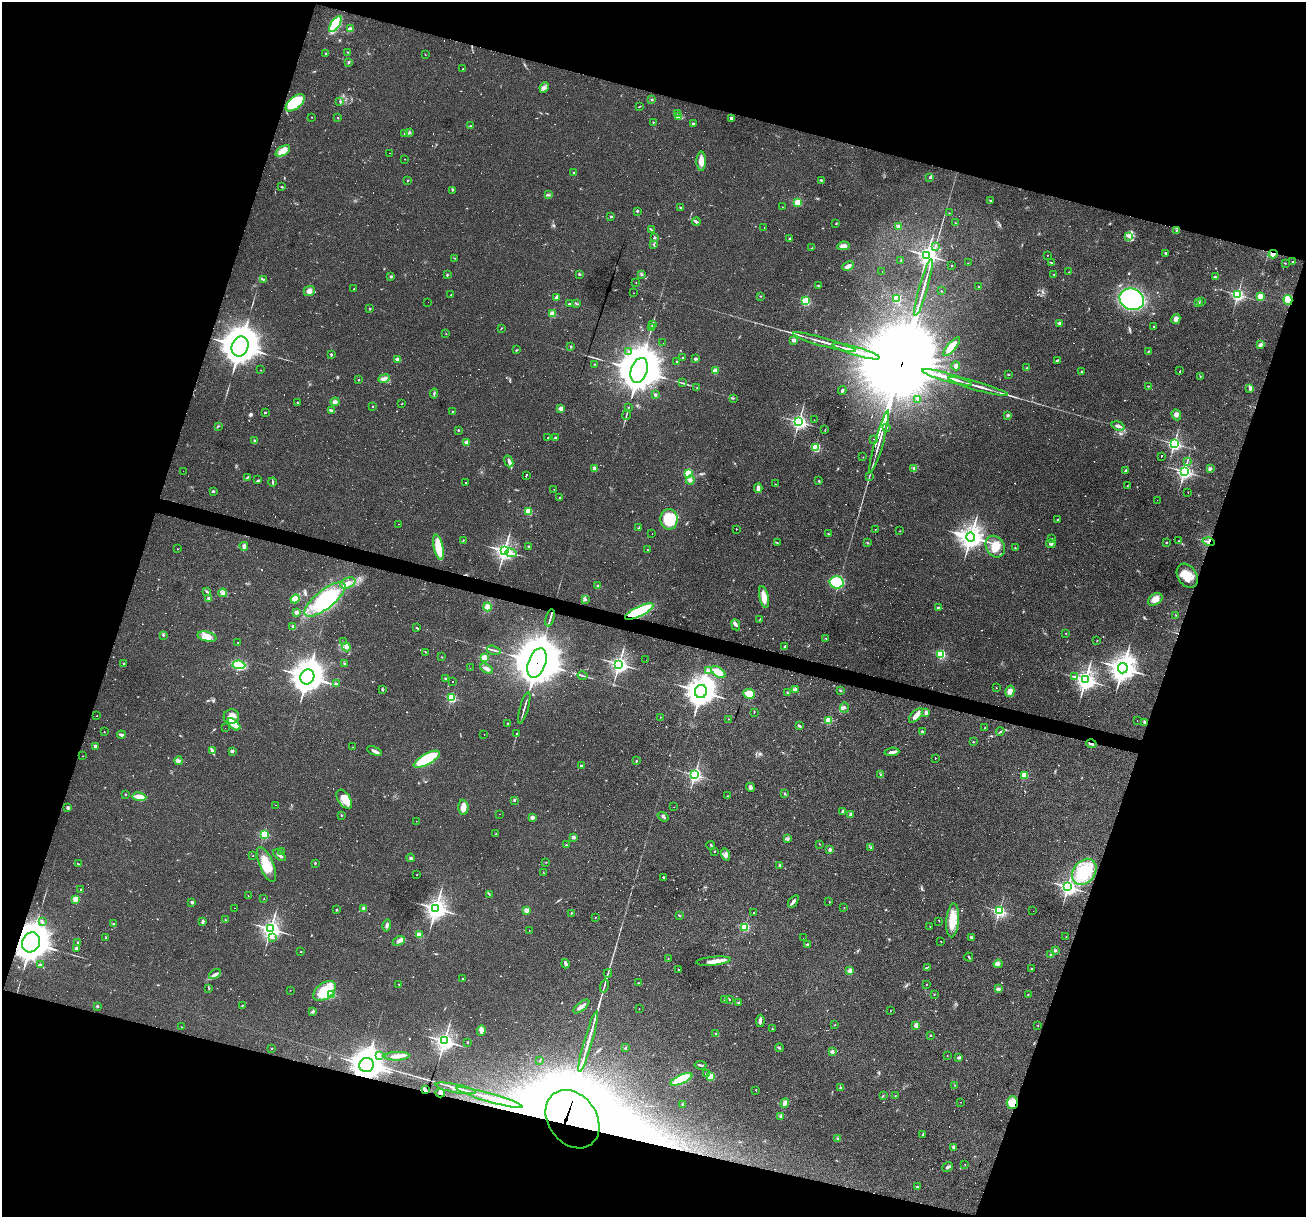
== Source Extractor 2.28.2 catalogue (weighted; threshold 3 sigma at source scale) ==
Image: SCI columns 1-5214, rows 252-5109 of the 5214 x 5234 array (HDU 1 of 3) = the unmasked area's bounding box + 8 px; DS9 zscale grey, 4 x 4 block average (1 PNG px = mean of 4 x 4 image px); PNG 1308 x 1219 px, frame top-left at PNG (2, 2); each listed source drawn as its Kron ellipse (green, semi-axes under 4 px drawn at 4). Shown black and unused: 36% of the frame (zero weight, under 2 of 3 exposures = <1% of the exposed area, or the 3 px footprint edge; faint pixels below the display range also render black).
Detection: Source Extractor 2.28.2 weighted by HDU 2 'WHT'. Background 0.0335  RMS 0.0061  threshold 0.0272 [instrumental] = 3 sigma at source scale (4.5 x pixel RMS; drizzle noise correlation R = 1.50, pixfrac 1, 0.05/0.05 arcsec/px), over >= 5 px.
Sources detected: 850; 11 too faint to see at this stretch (4 x 4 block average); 16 inside a brighter object's white glare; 160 cosmic-ray / hot-pixel residue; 5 long thin detections or spike segments (spike, bleed or trail) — neither listed nor drawn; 6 coinciding with a brighter row at this scale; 23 inside a brighter listed object's ellipse — not listed separately; of the other 629, all 500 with FLUX_AUTO >= 1.05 (the completeness limit of this list) listed and drawn (129 fainter detections not listed), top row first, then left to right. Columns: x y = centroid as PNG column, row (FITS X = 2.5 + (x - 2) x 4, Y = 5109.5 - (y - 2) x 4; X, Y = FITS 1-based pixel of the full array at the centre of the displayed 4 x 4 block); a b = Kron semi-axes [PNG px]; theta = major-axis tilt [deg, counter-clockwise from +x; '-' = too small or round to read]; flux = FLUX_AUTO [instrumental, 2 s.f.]
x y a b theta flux
335 24 9 4 57 180
350 29 2 2 - 87
348 52 2 2 - 1.8
326 54 2 2 - 1.6
425 55 2 2 - 1.3
348 63 2 2 - 3
463 69 2 2 - 1.4
544 88 5 3 - 10
652 100 2 2 - 3
340 101 3 2 - 3.6
295 103 11 6 41 140
640 106 3 2 - 2.5
677 113 2 2 - 2.1
312 117 2 2 - 1.6
678 117 4 3 - 5.2
337 118 2 2 - 2.6
731 118 2 2 - 41
653 122 2 2 - 1.9
693 124 3 2 - 6.4
470 126 2 2 - 1.8
404 133 2 2 - 2.2
409 133 3 2 - 2.8
283 151 8 4 30 33
389 153 2 2 - 3.4
405 159 2 2 - 1.1
701 161 9 5 -90 34
574 173 2 2 - 4.3
930 178 3 2 - 2.1
821 180 3 2 - 3.4
407 181 2 2 - 7.9
282 187 3 2 - 2.5
452 190 2 2 - 2.1
548 195 2 2 - 3
990 200 2 2 - 10
798 202 2 2 - 260
680 207 2 2 - 11
782 207 2 2 - 2
637 211 3 2 - 3.2
949 213 2 2 - 1.7
610 217 3 2 - 2.9
696 222 4 3 - 5.7
955 223 2 2 - 3.1
836 224 2 2 - 2.4
898 226 2 2 - 44
764 228 2 2 - 3.1
651 229 3 2 - 2.6
1176 231 2 2 - 1.6
1128 236 3 2 - 2.8
655 237 2 2 - 5.1
790 239 2 2 - 17
654 245 3 2 - 2.6
843 246 6 2 9 27
935 246 2 2 - 1.6
812 248 2 2 - 1.3
1165 253 2 2 - 19
1273 254 4 2 - 23
927 255 4 3 - 1700
1047 255 2 2 - 1.3
454 258 3 2 - 2.5
901 260 3 2 - 2
1293 262 2 2 - 2.3
968 263 2 2 - 1.3
1052 263 2 2 - 1.9
1285 263 2 2 - 1.2
848 266 6 4 25 15
952 266 2 2 - 1.4
882 271 2 2 - 1.2
1069 272 2 2 - 1.1
579 274 4 2 - 3.5
641 274 2 2 - 2.5
447 275 2 2 - 3.5
1054 275 2 2 - 1.5
391 276 3 2 - 3.9
1215 277 4 2 - 5
263 279 3 2 - 4.1
636 282 2 2 - 2.5
818 286 2 2 - 2.5
978 287 3 2 - 1.2
923 288 30 2 74 35
354 289 2 2 - 2
309 291 5 5 - 17
941 291 2 2 - 1.7
633 293 2 2 - 1.2
451 295 2 2 - 2.3
1238 295 2 2 - 800
760 296 3 2 - 2
1260 296 2 2 - 180
557 297 4 3 - 11
897 298 2 2 - 240
1132 299 12 10 -24 530
1288 300 5 4 - 67
806 301 2 2 - 370
1201 301 2 2 - 1.3
428 302 2 2 - 12
1199 302 3 2 - 4.7
576 303 3 2 - 2.8
569 304 2 2 - 3.4
370 309 2 2 - 11
552 314 2 2 - 160
1176 319 5 4 - 14
1059 323 2 2 - 43
652 324 3 2 - 3.3
1153 326 2 2 - 2.8
501 328 2 2 - 1.7
651 328 3 2 - 3.2
446 334 2 2 - 1.1
794 340 2 2 - 51
824 342 32 2 -16 35
663 343 2 2 - 6
1260 345 4 2 - 12
240 346 10 8 68 10000
571 347 2 2 - 16
952 347 12 4 50 37
517 350 3 2 - 2.7
628 351 2 2 - 1.9
856 351 25 2 -16 74
1148 351 3 2 - 2.3
331 355 3 2 - 5.5
683 358 2 2 - 3.2
397 359 2 2 - 62
695 359 3 2 - 6.9
1057 360 4 2 - 4.6
677 361 3 2 - 2.7
594 364 2 2 - 1.9
956 366 4 3 - 12
1027 368 2 2 - 2.3
261 370 2 2 - 1.4
639 370 13 8 71 21000
715 371 2 2 - 110
1180 371 2 2 - 170
1082 372 2 2 - 5
1009 374 3 2 - 2.3
1200 376 2 2 - 2.1
947 377 26 2 -16 74
384 379 6 3 22 13
359 380 3 2 - 1.6
682 383 2 2 - 1.5
978 386 31 2 -16 34
1148 386 2 2 - 1.8
697 388 2 2 - 2.3
1250 388 4 3 - 5.9
842 390 4 2 - 4.8
434 393 5 2 - 4.4
655 395 2 2 - 31
733 398 2 2 - 2.2
918 399 3 2 - 3.8
335 402 4 3 - 12
297 403 2 2 - 3.1
402 404 2 2 - 1.4
373 406 2 2 - 6.1
628 407 2 2 - 1.9
561 409 2 2 - 80
331 411 4 2 - 10
452 411 2 2 - 2.5
265 412 2 2 - 14
626 415 5 2 - 4
1008 415 3 3 - 5.4
1176 415 6 4 -68 12
814 420 2 2 - 1.4
799 422 3 2 - 1100
218 426 2 2 - 2.3
1118 426 7 3 -17 12
886 427 2 2 - 23
458 430 2 2 - 3.5
825 430 2 2 - 1.9
547 438 2 2 - 130
555 438 3 2 - 5.1
873 439 2 2 - 2.4
254 441 2 2 - 21
879 441 32 2 74 38
467 443 2 2 - 84
1174 444 2 2 - 880
816 447 2 2 - 360
1161 456 2 2 - 96
863 457 2 2 - 1.1
509 461 6 3 -68 11
1187 462 2 2 - 1.2
595 468 2 2 - 49
914 468 3 2 - 5.1
1210 468 3 2 - 3.7
183 471 2 2 - 3.4
1126 471 3 2 - 2.2
1184 471 3 3 - 930
688 473 2 2 - 330
526 475 3 2 - 240
247 477 3 2 - 3.1
869 477 3 2 - 3.4
258 480 3 2 - 3.5
690 480 4 3 - 7.7
819 481 2 2 - 5.7
272 482 4 2 - 3.8
466 482 2 2 - 43
776 484 3 2 - 1.1
1127 486 2 2 - 1.1
758 488 5 2 - 15
554 489 2 2 - 3
213 491 2 2 - 20
1188 492 2 2 - 1.3
560 497 2 2 - 6.5
1157 500 2 2 - 1.4
528 511 2 2 - 220
669 519 10 8 -88 130
1057 520 2 2 - 12
398 524 2 2 - 1.8
639 528 3 2 - 4.4
736 529 2 2 - 240
875 529 2 2 - 1.2
900 531 2 2 - 1.6
652 533 2 2 - 3.5
828 534 3 2 - 2.8
971 537 4 4 - 2900
1052 538 2 2 - 3.5
463 541 3 2 - 1.7
1179 541 2 2 - 2.4
777 542 2 2 - 1.7
868 542 2 2 - 3.2
1166 542 2 2 - 2
1208 542 6 2 -18 10
1051 544 4 3 - 6.8
244 546 4 3 - 13
529 546 2 2 - 12
438 547 13 4 -77 110
995 547 11 9 -61 48
1015 548 2 2 - 1.6
177 549 2 2 - 3
647 550 2 2 - 1.8
504 551 3 3 - 1700
511 553 5 2 - 8.3
1187 576 13 9 -58 58
837 582 7 6 - 160
348 583 8 5 24 18
598 586 2 2 - 19
206 591 2 2 - 2.2
223 593 4 3 - 7.9
764 597 11 4 -78 37
209 598 3 3 - 7.4
295 599 4 3 - 58
325 599 25 9 38 220
585 599 2 2 - 7.2
1155 599 8 5 32 27
487 607 4 4 - 21
938 608 2 2 - 11
296 612 4 3 - 8.7
639 612 15 5 26 250
1176 615 2 2 - 2.4
550 618 9 2 75 11
759 620 3 2 - 2.1
736 625 6 4 -65 8.3
293 626 3 2 - 4.9
417 628 3 2 - 3.2
1066 633 2 2 - 1.6
163 635 3 2 - 2.6
207 637 10 5 -14 24
826 639 3 2 - 1.6
1097 641 2 2 - 1.1
343 642 2 2 - 1.2
238 643 2 2 - 1.3
785 646 4 2 - 4.5
346 647 4 3 - 9.4
494 650 7 2 -15 7.7
426 652 2 2 - 1.3
941 654 2 2 - 390
442 657 2 2 - 1.4
484 658 2 2 - 220
646 660 2 2 - 3
344 663 2 2 - 4.2
537 663 15 8 71 25000
124 664 2 2 - 2.8
619 664 3 3 - 1400
239 665 6 4 -7 260
470 668 2 2 - 1.3
1123 668 5 5 - 3600
487 669 7 3 -28 17
708 670 3 2 - 3.7
718 672 8 4 -36 46
583 676 5 2 - 5.1
307 677 7 7 - 5500
1074 677 3 2 - 3.1
446 679 2 2 - 26
1085 680 4 3 - 1700
453 681 2 2 - 19
336 684 2 2 - 18
996 688 2 2 - 1.5
383 690 3 2 - 3.3
795 690 4 2 - 6.5
840 690 3 2 - 3
701 691 6 6 - 4100
1010 691 6 4 74 22
787 692 2 2 - 8.6
749 694 6 5 - 44
451 698 2 2 - 420
844 707 5 3 - 6.3
524 708 16 2 74 12
754 712 2 2 - 2.2
926 713 3 2 - 9
916 715 9 4 45 20
97 716 2 2 - 1.4
231 717 8 7 - 36
660 717 2 2 - 1.4
728 719 2 2 - 1.9
828 720 2 2 - 170
1137 720 2 2 - 2
508 723 2 2 - 8.9
1144 723 4 2 - 5.4
234 724 8 4 -43 63
799 726 4 2 - 5.3
225 728 2 2 - 1.7
985 728 2 2 - 2.5
1000 731 4 2 - 3.9
104 732 2 2 - 2.3
923 732 2 2 - 46
517 733 2 2 - 3
484 734 2 2 - 89
121 735 4 2 - 10
973 742 2 2 - 5.8
1091 743 5 2 - 6.2
95 746 2 2 - 13
353 747 2 2 - 1.2
212 751 4 3 - 9.8
232 751 4 3 - 6.4
374 751 8 2 -22 11
892 752 7 3 5 12
83 756 2 2 - 1.4
935 758 2 2 - 57
427 759 14 5 29 220
178 761 4 3 - 6.2
636 761 2 2 - 2.6
581 766 2 2 - 24
695 775 2 2 - 980
881 775 3 2 - 2.6
1024 775 2 2 - 240
750 787 5 3 - 11
125 794 2 2 - 9.8
785 794 3 2 - 4
727 796 2 2 - 1.4
139 797 7 2 -8 54
344 799 11 6 -56 45
514 800 3 2 - 3.2
276 805 2 2 - 1.2
463 807 8 5 -87 27
673 807 2 2 - 7.4
68 808 2 2 - 36
842 811 4 2 - 4.3
499 814 2 2 - 1.4
341 815 2 2 - 4.3
851 815 3 2 - 13
532 817 3 2 - 14
663 817 6 2 -36 6
416 821 2 2 - 2
264 834 2 2 - 390
496 834 3 2 - 2.9
573 837 2 2 - 44
788 839 3 2 - 4.8
820 844 2 2 - 1.2
566 845 2 2 - 9.2
711 845 4 2 - 4.5
871 847 3 2 - 2.7
830 849 3 2 - 10
282 851 2 2 - 4.5
715 851 2 2 - 2.2
279 855 7 2 -39 12
725 855 6 3 -75 11
253 856 2 2 - 1.2
411 858 4 3 - 6.8
546 862 2 2 - 1.1
315 863 2 2 - 2.6
78 864 3 2 - 2.7
266 864 19 7 -68 87
780 865 4 2 - 2.3
1084 872 14 11 52 150
544 873 2 2 - 1.1
417 874 2 2 - 1.4
663 877 2 2 - 4
1068 887 3 3 - 1400
81 889 2 2 - 7.7
489 894 2 2 - 2.4
248 896 2 2 - 1.6
264 898 2 2 - 1.2
75 899 2 2 - 150
793 901 7 2 54 12
829 901 2 2 - 1.2
192 902 2 2 - 28
844 907 2 2 - 1.2
235 908 2 2 - 2.3
364 908 2 2 - 44
436 908 4 4 - 1700
336 910 2 2 - 16
526 910 2 2 - 110
999 911 2 2 - 740
1033 911 2 2 - 1.5
754 912 2 2 - 2.3
571 913 3 2 - 1.9
679 916 3 2 - 3.2
595 917 3 2 - 1.6
225 920 3 2 - 2.7
952 920 17 6 85 77
939 921 2 2 - 1.4
42 922 4 2 - 4.8
203 922 4 2 - 6.7
114 924 3 3 - 4.8
387 925 6 3 76 9.9
930 926 2 2 - 1.1
745 927 2 2 - 350
271 929 3 3 - 1500
529 931 2 2 - 1.8
419 935 4 3 - 14
971 937 3 3 - 5
1066 937 2 2 - 1.1
106 938 2 2 - 1.2
272 938 4 2 - 4.8
803 938 2 2 - 6.8
399 941 6 3 28 11
941 941 2 2 - 1.1
31 942 10 9 - 6000
78 942 2 2 - 3.4
808 945 2 2 - 29
77 948 3 2 - 9.4
1055 951 3 2 - 4.4
301 952 2 2 - 6.1
1051 955 2 2 - 28
969 957 4 2 - 3.1
668 958 2 2 - 1.1
713 961 17 4 5 35
566 964 4 2 - 12
998 964 4 3 - 8.7
40 965 2 2 - 4.7
928 967 2 2 - 2.3
1031 969 3 2 - 2.5
679 970 2 2 - 2.3
850 971 2 2 - 77
608 973 4 2 - 4.1
215 974 6 3 33 9.9
462 979 2 2 - 2.5
638 983 2 2 - 1.6
399 984 2 2 - 1.4
926 984 2 2 - 1.6
604 986 7 2 75 6.1
209 988 2 2 - 2
998 989 4 4 - 11
290 990 2 2 - 2
325 991 13 7 38 150
934 994 2 2 - 1
1028 994 2 2 - 1.8
332 995 2 2 - 190
724 999 2 2 - 2
729 999 2 2 - 2.5
739 1003 3 2 - 4.8
242 1005 2 2 - 3.1
97 1006 3 2 - 3.9
581 1006 9 3 39 15
639 1009 2 2 - 1.2
312 1011 3 2 - 4.9
890 1011 2 2 - 1.2
760 1021 6 2 85 15
835 1025 2 2 - 1.1
916 1025 2 2 - 13
1038 1025 2 2 - 1.3
181 1027 2 2 - 2.2
772 1029 2 2 - 1.7
481 1030 5 4 - 12
715 1034 2 2 - 2.3
931 1035 2 2 - 2.6
444 1041 3 3 - 1500
468 1042 2 2 - 8
588 1042 31 2 74 53
272 1048 2 2 - 1.5
625 1048 2 2 - 4
779 1048 4 2 - 3.6
832 1052 2 2 - 62
379 1055 2 2 - 3
397 1056 12 4 3 23
947 1056 2 2 - 1.3
959 1058 3 2 - 7.6
540 1061 3 2 - 2.3
366 1065 7 7 - 4000
701 1065 6 2 -6 5.4
706 1074 2 2 - 2.8
711 1076 4 3 - 42
681 1079 12 4 25 180
955 1085 2 2 - 1.1
840 1087 3 2 - 2.7
456 1088 21 3 -11 38
425 1089 4 2 - 12
756 1090 2 2 - 6.4
440 1093 5 3 - 13
883 1096 2 2 - 1.2
896 1096 2 2 - 1.5
489 1097 34 2 -16 56
961 1102 2 2 - 1.3
785 1103 5 4 - 14
1012 1103 6 5 - 45
682 1104 2 2 - 2.8
781 1116 4 2 - 4.6
572 1119 31 24 -54 24000
922 1135 3 2 - 3.5
838 1139 3 2 - 3.2
954 1147 2 2 - 39
965 1164 2 2 - 1.1
947 1167 6 3 31 8.6
917 1187 2 2 - 22
Overlapping masked pixels (flux is a lower limit): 13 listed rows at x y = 1273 254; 1288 300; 1208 542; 639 612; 537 663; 1091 743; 31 942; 366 1065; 425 1089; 440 1093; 489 1097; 1012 1103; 572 1119
Diffuse or blended objects may show on this block-average render without a row.